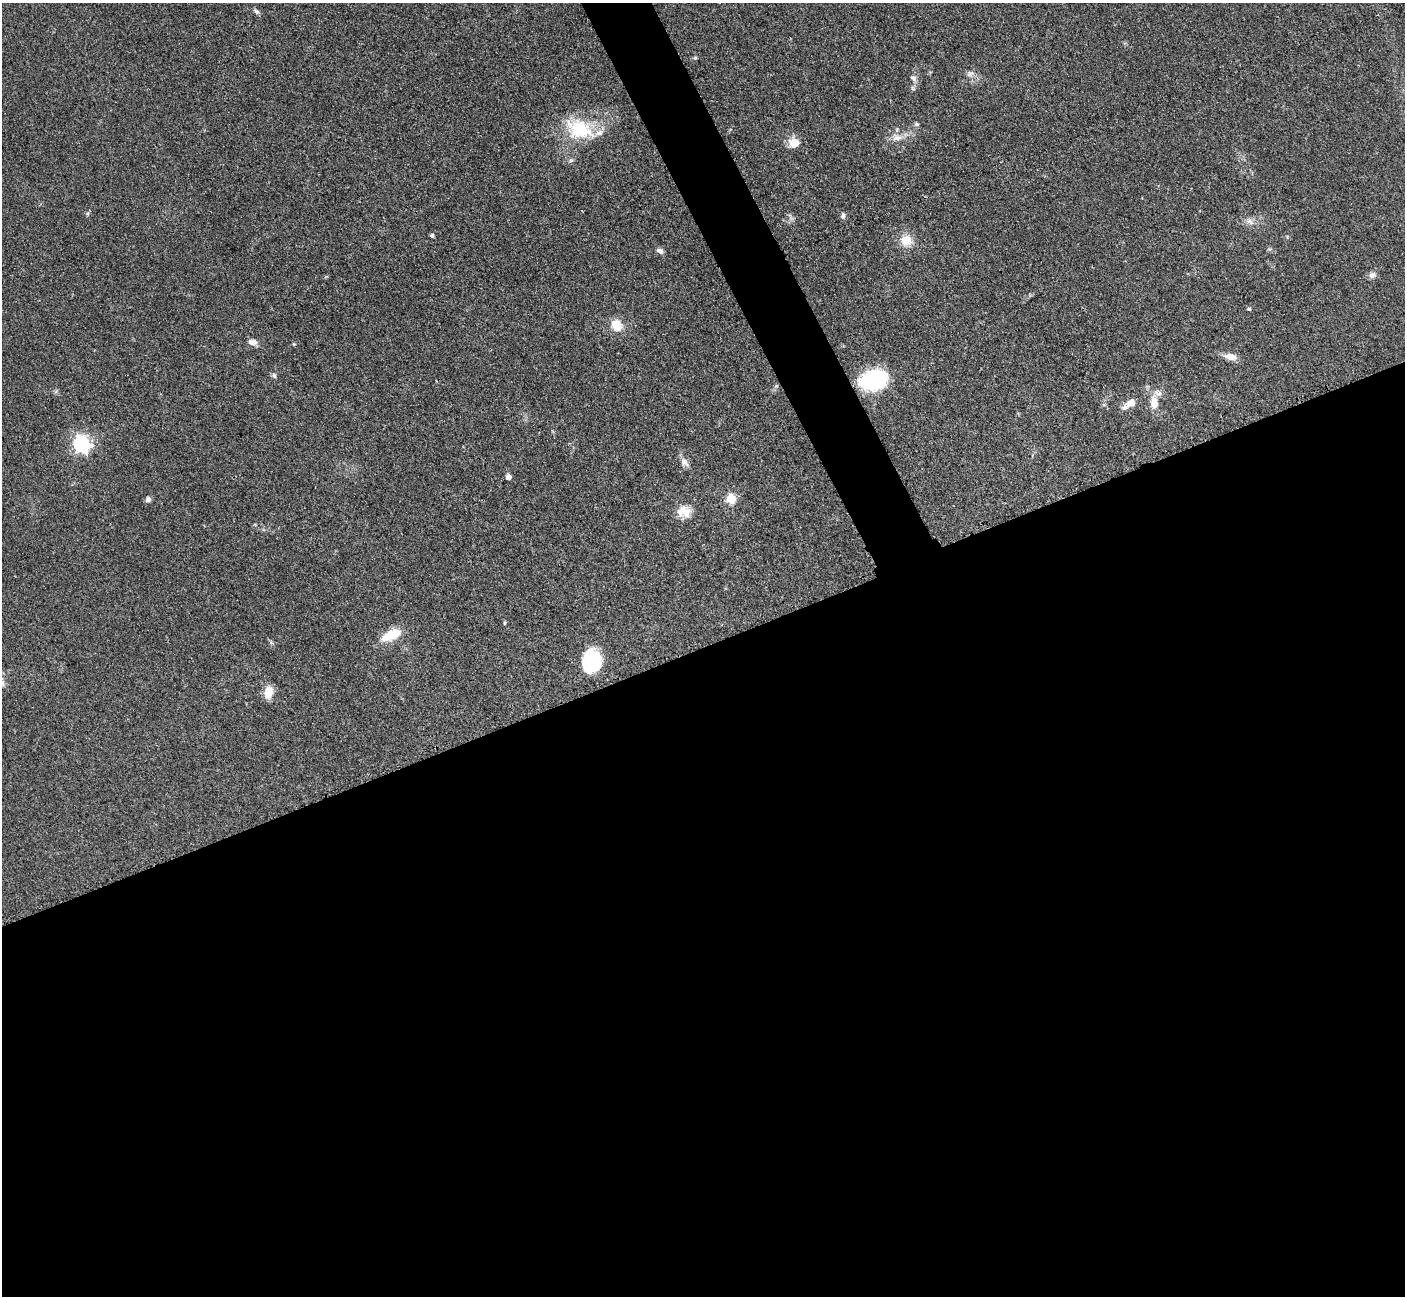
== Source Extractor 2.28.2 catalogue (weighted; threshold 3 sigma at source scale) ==
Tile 15 of 4 x 4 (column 3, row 4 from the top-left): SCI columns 2824-4226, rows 298-1591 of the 5647 x 5638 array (HDU 1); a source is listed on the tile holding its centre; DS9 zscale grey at full resolution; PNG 1407 x 1298 px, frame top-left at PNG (2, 3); no overlay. Shown black and unused: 52% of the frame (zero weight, under 3 of 4 exposures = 2% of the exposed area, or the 3 px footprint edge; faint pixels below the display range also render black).
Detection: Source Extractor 2.28.2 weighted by HDU 2 'WHT'; one run over the whole footprint, this tile lists its part. Background 0.0828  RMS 0.0058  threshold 0.0259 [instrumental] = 3 sigma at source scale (4.5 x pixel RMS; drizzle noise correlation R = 1.50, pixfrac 1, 0.05/0.05 arcsec/px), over >= 5 px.
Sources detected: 39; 3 inside a brighter listed object's ellipse — not listed separately; the other 36 listed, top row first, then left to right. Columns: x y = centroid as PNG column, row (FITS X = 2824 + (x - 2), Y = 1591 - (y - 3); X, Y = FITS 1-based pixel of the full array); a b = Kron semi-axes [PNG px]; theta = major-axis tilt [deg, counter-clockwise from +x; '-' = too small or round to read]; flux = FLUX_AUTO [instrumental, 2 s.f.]
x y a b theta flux
256 11 10 5 -33 1.4
695 58 5 5 - 0.93
970 74 9 7 6 2.2
913 78 8 7 - 2.2
917 124 6 5 - 1.2
579 129 36 24 -22 32
897 138 14 9 0 4.9
794 143 14 13 - 6.6
571 160 7 4 19 0.99
843 216 8 6 79 1.7
1250 221 13 6 -24 3.1
432 236 5 4 - 1.1
906 240 15 14 - 8.4
660 251 8 6 -30 2.3
1372 275 10 8 20 2.4
1249 309 5 5 - 0.87
616 325 10 9 - 12
252 342 12 7 -9 3.1
294 344 4 4 - 0.56
1231 356 16 8 -11 4.6
274 375 8 5 -74 1.2
873 380 30 20 13 46
776 386 6 4 18 0.7
1131 403 14 9 23 5.4
1154 403 16 9 -82 7.7
81 444 7 6 - 200
685 462 13 8 -42 3.5
508 477 5 4 - 3.9
148 499 7 6 - 1.7
731 499 5 5 - 30
686 512 21 13 -62 7.4
505 623 6 3 82 0.67
391 635 26 11 26 13
592 662 24 18 74 34
2 683 9 6 -88 1.7
268 692 15 10 80 7
Isophote crosses this tile's border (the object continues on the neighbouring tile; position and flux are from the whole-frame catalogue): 1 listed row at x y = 2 683